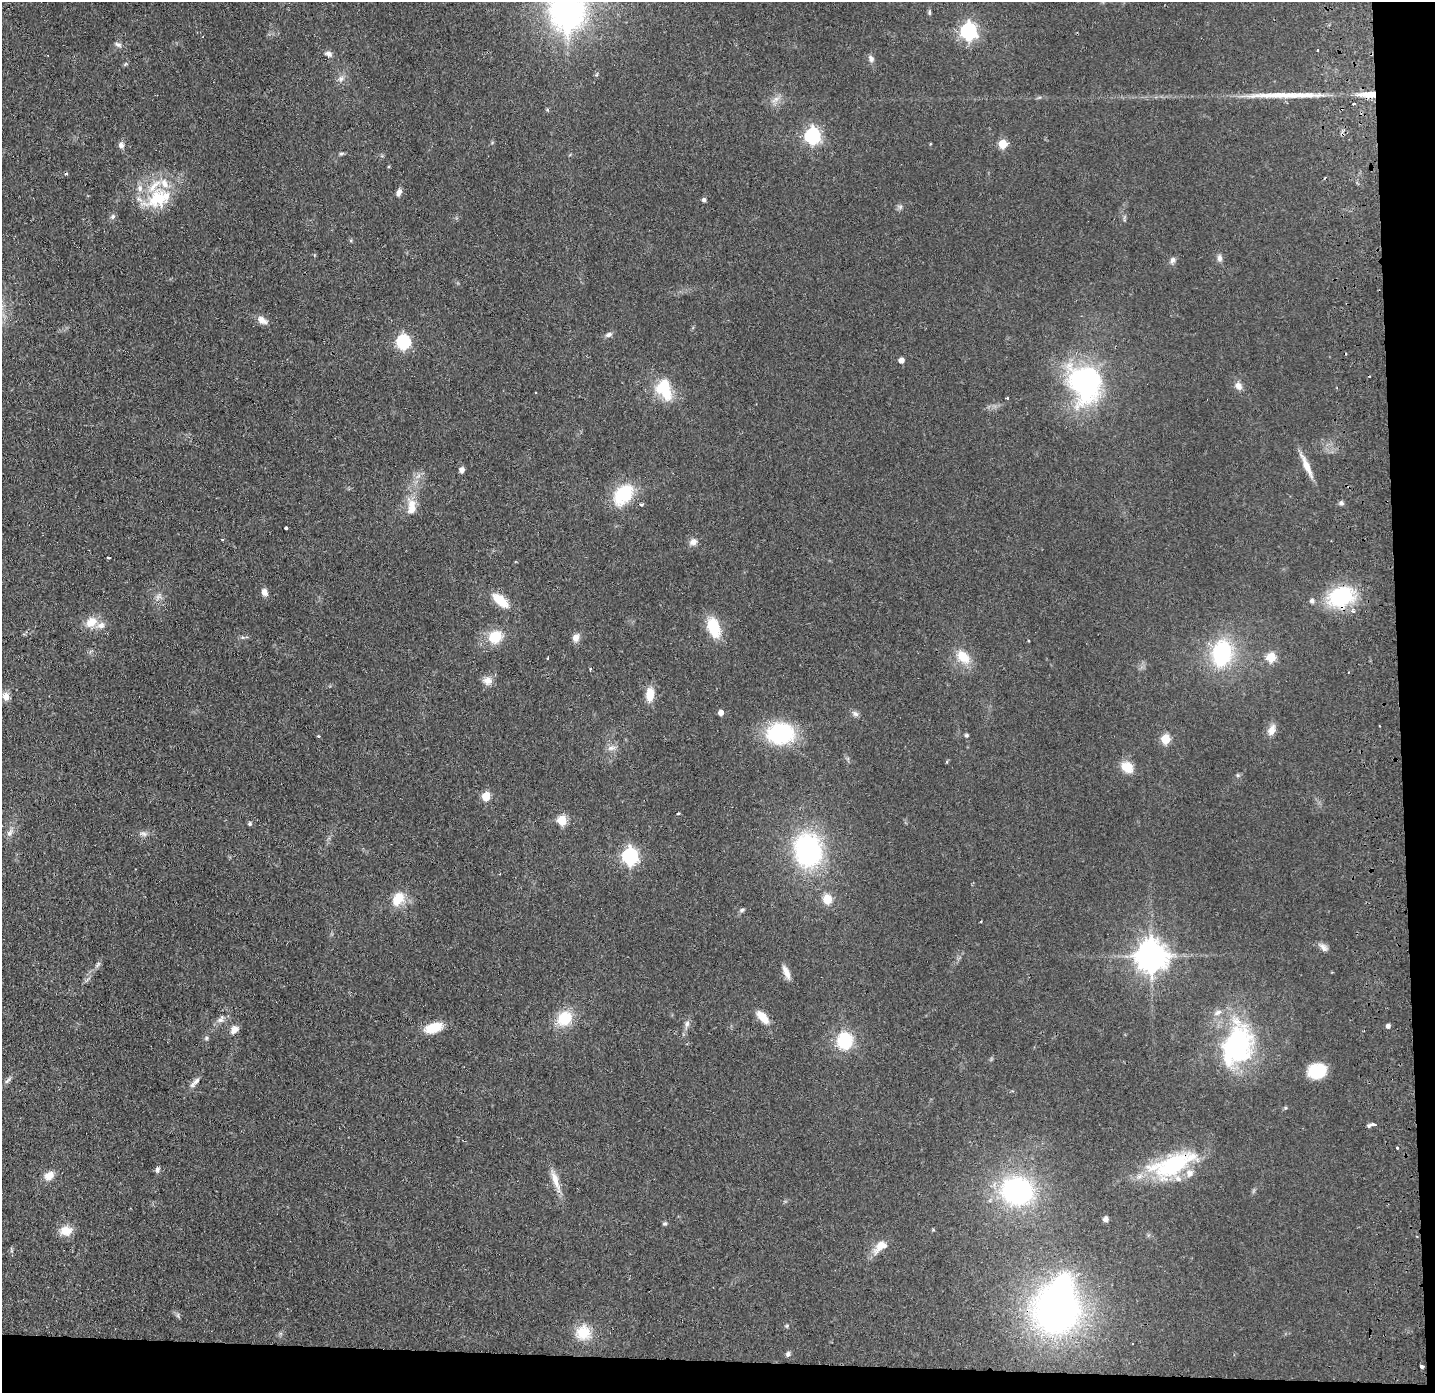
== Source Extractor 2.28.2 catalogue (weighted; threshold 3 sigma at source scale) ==
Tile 9 of 3 x 3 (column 3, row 3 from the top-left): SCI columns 2923-4355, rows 54-1444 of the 4411 x 4278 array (HDU 1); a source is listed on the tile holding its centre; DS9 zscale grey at full resolution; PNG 1437 x 1395 px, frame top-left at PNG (2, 2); no overlay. Shown black and unused: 5% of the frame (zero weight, under 2 of 3 exposures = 3% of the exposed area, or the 3 px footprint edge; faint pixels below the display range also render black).
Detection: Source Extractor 2.28.2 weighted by HDU 2 'WHT'; one run over the whole footprint, this tile lists its part. Background 0.0443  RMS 0.0087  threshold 0.0392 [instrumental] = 3 sigma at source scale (4.5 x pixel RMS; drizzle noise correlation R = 1.50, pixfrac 1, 0.05/0.05 arcsec/px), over >= 5 px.
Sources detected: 129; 1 inside a brighter object's white glare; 4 cosmic-ray / hot-pixel residue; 1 long thin detection or spike segment (spike, bleed or trail) — not listed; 8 inside a brighter listed object's ellipse — not listed separately; the other 115 listed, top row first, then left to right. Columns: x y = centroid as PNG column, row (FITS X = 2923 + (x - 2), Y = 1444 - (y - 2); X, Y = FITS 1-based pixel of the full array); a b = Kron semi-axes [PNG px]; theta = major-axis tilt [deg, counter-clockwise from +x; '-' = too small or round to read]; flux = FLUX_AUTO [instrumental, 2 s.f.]
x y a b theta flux
929 13 6 5 - 1.4
968 31 7 6 - 290
118 45 10 6 -26 2.6
1317 50 3 2 - 1.4
328 54 10 7 -14 3.3
871 59 9 7 -72 3.2
341 78 9 7 27 3.6
1369 94 24 7 2 14
775 99 13 5 40 4.5
1353 104 3 3 - 5.3
812 136 7 6 - 230
1003 144 5 5 - 32
121 145 8 7 - 3.5
341 154 5 5 - 1.4
399 192 9 5 68 3.8
159 198 38 23 24 45
704 200 4 4 - 2.5
900 207 7 5 46 1.9
113 216 7 6 - 2.3
1220 258 9 7 -89 3.1
1172 260 9 6 58 2.8
262 320 15 8 -33 5.9
609 335 9 6 21 2.9
403 342 6 6 - 160
901 360 4 4 - 6.6
1084 382 36 30 -84 180
1239 386 10 8 -60 5.2
664 390 27 17 -66 31
535 392 3 2 - 1
1007 398 3 3 - 1.3
1307 466 35 7 -66 11
462 470 6 5 - 3.7
623 494 27 18 50 39
412 503 17 11 -47 9.4
1341 503 6 5 - 2.1
641 504 3 3 - 5.9
286 528 3 3 - 16
222 539 4 2 - 0.78
693 542 11 9 28 4.8
264 592 9 7 -67 4.5
1340 596 20 15 27 83
158 597 11 6 51 3.7
500 600 19 9 -40 20
1312 601 5 5 - 3
1353 611 4 3 - 2.7
91 622 16 12 39 12
714 628 19 11 -71 33
495 637 12 10 35 26
576 638 9 8 - 5.6
1029 641 3 2 - 0.7
1222 653 25 18 80 82
963 657 21 13 -47 17
1271 657 5 5 - 41
590 669 4 3 - 0.89
1348 672 3 2 - 0.68
487 680 10 10 - 7.4
650 694 14 8 87 14
6 696 11 9 -84 6.1
721 713 4 4 - 6.2
855 714 10 7 -31 2.9
1271 730 15 8 66 6.9
780 733 23 17 -1 92
966 735 6 4 1 1.2
318 736 4 3 - 0.97
1166 739 5 5 - 42
611 748 13 6 12 4
1127 767 15 11 -40 14
1238 775 6 4 -89 1.2
486 796 5 5 - 31
678 813 4 2 - 0.86
562 820 5 5 - 42
250 824 5 5 - 1.8
10 833 11 7 55 4.1
143 834 11 5 -12 3.1
808 850 30 24 -80 140
630 856 7 6 - 240
398 899 16 11 57 19
827 899 11 10 - 12
742 910 7 5 18 1.8
1323 947 13 7 -40 4.1
1151 956 9 9 - 1500
98 964 11 4 50 2.4
786 972 19 6 -65 6.4
763 1017 16 8 -48 13
565 1018 18 15 46 26
221 1019 12 8 48 4.6
687 1024 9 6 80 3.3
1388 1026 4 4 - 3
434 1028 18 10 17 22
234 1029 11 7 42 6.1
206 1038 5 5 - 1.4
845 1041 15 14 - 41
1238 1045 53 34 73 130
1317 1071 18 14 11 30
8 1080 13 4 45 2.7
196 1081 13 6 41 4
1285 1108 5 4 - 1.1
1374 1124 5 3 - 7.3
1369 1126 4 4 - 1.7
1397 1147 3 3 - 4.2
1173 1165 50 20 23 94
157 1170 7 6 - 2.5
49 1175 13 9 32 8.4
556 1182 28 8 -72 11
1017 1191 30 26 -17 140
1105 1219 5 5 - 3
665 1224 6 5 - 1.5
66 1231 15 12 4 11
880 1246 20 11 43 11
1056 1310 41 39 -22 340
178 1315 7 4 73 1.4
787 1326 6 4 71 1
583 1333 20 19 - 20
788 1354 7 6 - 2.1
1422 1366 4 3 - 6.3
Overlapping masked pixels (flux is a lower limit): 3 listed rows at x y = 1369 94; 1173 1165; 1422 1366